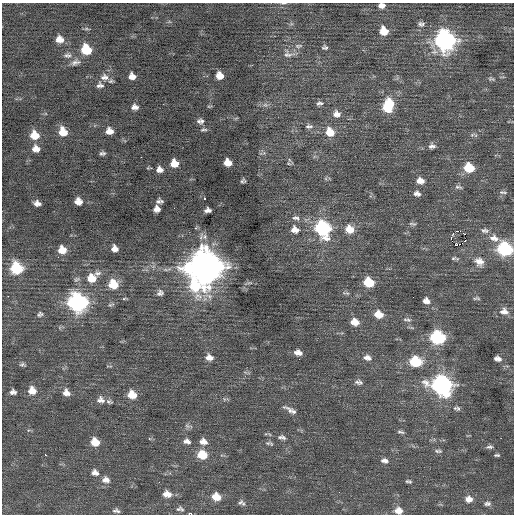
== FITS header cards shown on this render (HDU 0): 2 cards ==
NAXIS1  =                  512 / Axis length
NAXIS2  =                  512 / Axis length

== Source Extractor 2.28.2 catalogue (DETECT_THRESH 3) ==
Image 512 x 512 px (HDU 0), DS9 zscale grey, 1 PNG px = 1 image px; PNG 516 x 516 px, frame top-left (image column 1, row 512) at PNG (2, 3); no overlay
Background 0.0752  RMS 0.76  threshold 2.29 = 3 sigma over >= 5 px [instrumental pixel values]
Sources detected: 142; all 142 listed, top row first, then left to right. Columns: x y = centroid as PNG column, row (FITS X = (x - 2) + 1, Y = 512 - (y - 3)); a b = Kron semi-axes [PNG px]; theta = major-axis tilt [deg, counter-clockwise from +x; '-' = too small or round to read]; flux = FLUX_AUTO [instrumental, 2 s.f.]
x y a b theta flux
283 3 7 3 -3 79
382 5 8 6 5 290
421 24 10 7 -5 190
384 31 9 8 - 810
58 40 9 5 77 280
62 40 9 5 82 220
445 41 11 11 - 18000
298 46 12 6 4 180
325 47 7 5 5 110
86 50 9 8 - 1700
288 54 17 11 -12 400
67 55 10 7 2 200
75 62 13 8 17 270
132 76 7 6 - 350
219 76 6 6 - 510
104 77 13 10 -3 380
491 79 10 5 -15 120
102 85 8 7 - 120
98 86 9 5 67 130
320 103 10 6 10 160
388 104 14 9 68 1300
265 105 8 6 -19 170
209 106 7 3 8 53
135 107 7 6 - 230
387 108 14 9 22 1300
336 114 10 9 - 320
236 118 6 4 19 51
200 121 7 5 -1 180
309 126 11 6 3 190
204 130 8 4 5 93
109 131 7 6 - 370
61 132 11 5 89 540
330 132 10 9 - 870
65 133 9 5 -81 440
34 135 9 8 - 800
472 135 8 4 30 110
432 146 9 6 1 190
36 149 8 7 - 370
102 153 5 4 - 120
141 157 2 2 - 260
228 162 7 6 - 560
174 163 7 7 - 660
289 163 6 3 -44 64
148 168 4 4 - 48
469 168 9 8 - 1400
159 169 7 7 - 300
243 181 5 4 - 100
420 181 9 6 -8 390
458 187 10 5 -6 120
503 192 11 4 -4 110
417 194 8 6 -16 190
204 199 3 3 - 190
78 201 7 6 - 400
159 201 6 4 3 150
37 203 7 5 -11 260
157 209 6 6 - 290
208 210 6 5 - 200
296 218 11 6 -9 210
413 224 10 4 -5 110
323 229 11 9 -63 6400
349 229 11 10 - 640
295 230 10 9 - 380
485 230 12 7 -7 200
458 231 3 2 - 1400
451 238 4 3 - 1100
494 238 13 8 -13 400
465 240 3 2 - 110
455 245 3 3 - 290
114 248 6 6 - 290
505 249 9 8 - 5200
62 250 8 8 - 650
454 258 9 5 1 100
479 261 13 10 -32 460
205 267 14 13 - 97000
16 268 9 8 - 3000
98 273 9 7 -3 200
92 278 10 9 - 820
77 279 9 6 28 130
369 282 9 7 -22 1500
113 284 9 9 - 1200
195 286 23 16 -40 2800
160 293 9 8 - 200
346 293 12 4 -9 130
8 296 2 2 - 130
124 298 7 3 9 61
477 298 9 4 3 99
426 301 8 7 - 290
78 302 11 10 - 13000
111 304 10 5 17 110
504 312 12 9 -11 400
40 314 9 6 34 130
379 314 10 7 -15 670
407 320 12 5 -4 160
355 322 10 7 -13 530
437 337 9 8 - 5200
298 353 9 6 -13 340
208 358 10 6 89 240
211 358 8 6 -61 230
367 358 11 7 -15 290
498 359 8 5 -13 250
415 362 10 8 -7 2400
22 365 9 5 -16 110
109 366 8 2 0 39
245 372 6 4 -19 76
357 382 8 6 24 140
360 382 7 5 64 99
442 385 12 10 -22 16000
32 391 9 9 - 540
13 392 7 5 -4 190
66 393 8 7 - 350
132 395 9 8 - 780
224 399 6 3 -72 63
100 400 11 10 - 320
109 402 9 6 -12 130
457 408 10 6 -9 160
290 411 19 7 -38 320
188 426 13 6 -14 170
400 432 9 4 -14 120
282 437 12 6 -9 200
187 441 9 7 -9 240
203 441 11 8 -11 370
95 442 9 8 - 730
268 443 8 6 18 130
489 447 10 5 5 140
438 451 11 5 -4 130
45 455 3 2 - 720
202 455 10 8 -11 1100
497 455 6 3 0 80
384 461 10 6 -10 220
95 473 9 8 - 270
106 480 11 8 -11 320
408 481 7 4 -10 99
167 494 10 7 -11 460
216 497 9 7 -15 750
469 499 9 8 - 390
240 502 8 5 49 110
487 503 9 6 3 170
243 504 6 5 - 98
180 509 10 6 -6 160
116 511 9 5 -6 150
398 511 9 7 -6 430
191 514 4 2 - 1700
At the frame edge (FLAGS 8, measured only in part): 5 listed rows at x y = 283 3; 382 5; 505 249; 398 511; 191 514